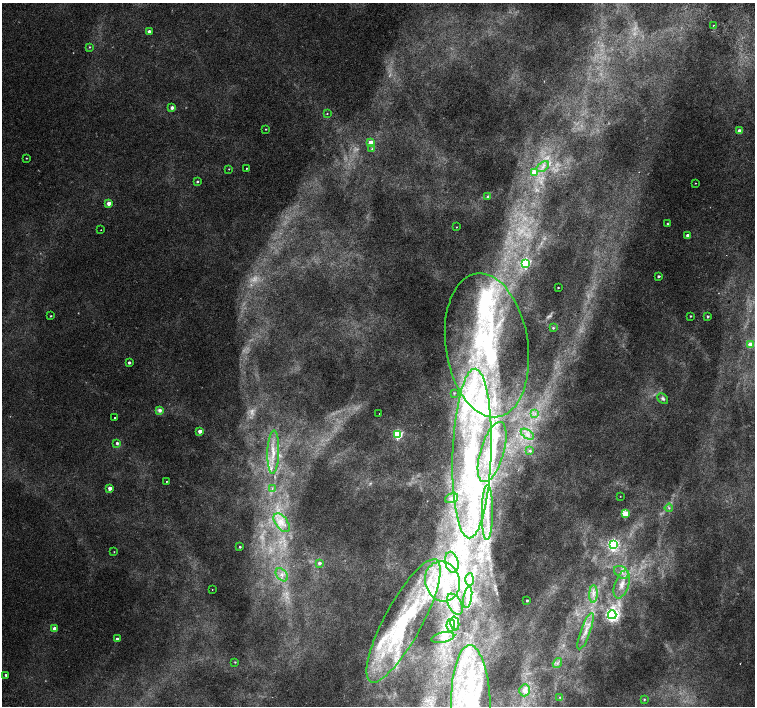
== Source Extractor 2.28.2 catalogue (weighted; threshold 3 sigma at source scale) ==
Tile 10 of 4 x 4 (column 2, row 3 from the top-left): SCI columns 1557-3062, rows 1671-3077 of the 6118 x 6093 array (HDU 1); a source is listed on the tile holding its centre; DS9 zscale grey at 2 x 2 block average (1 PNG px = mean of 2 x 2 image px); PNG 757 x 708 px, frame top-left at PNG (2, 3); each listed source drawn as its Kron ellipse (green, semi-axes under 4 px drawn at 4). Shown black and unused: <1% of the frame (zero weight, under 2 of 3 exposures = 3% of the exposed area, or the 3 px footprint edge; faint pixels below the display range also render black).
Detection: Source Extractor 2.28.2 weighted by HDU 2 'WHT'; one run over the whole footprint, this tile lists its part. Background 0.00744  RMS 0.0038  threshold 0.0172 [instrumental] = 3 sigma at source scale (4.5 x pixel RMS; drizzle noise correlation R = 1.50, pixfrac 1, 0.0396/0.0396 arcsec/px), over >= 5 px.
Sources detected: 118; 4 too faint to see at this stretch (2 x 2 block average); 2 inside a brighter object's white glare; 1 long thin detection or spike segment (spike, bleed or trail) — neither listed nor drawn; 26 inside a brighter listed object's ellipse — not listed separately; the other 85 listed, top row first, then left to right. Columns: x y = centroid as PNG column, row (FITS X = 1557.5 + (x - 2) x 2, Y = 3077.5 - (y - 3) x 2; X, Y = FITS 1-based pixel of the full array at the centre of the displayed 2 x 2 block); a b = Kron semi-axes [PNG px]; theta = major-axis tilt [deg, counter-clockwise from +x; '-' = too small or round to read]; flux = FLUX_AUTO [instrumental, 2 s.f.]
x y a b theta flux
713 25 2 2 - 0.56
149 31 2 2 - 3.8
89 47 3 3 - 0.73
172 108 3 2 - 3.8
327 114 2 2 - 0.67
266 129 2 2 - 0.48
740 131 2 2 - 7.4
371 143 3 3 - 18
372 149 3 3 - 0.87
26 158 2 2 - 0.49
543 167 7 4 35 3.8
247 168 2 2 - 0.71
229 169 2 2 - 0.45
534 172 3 3 - 17
197 182 2 2 - 1.2
695 183 2 2 - 0.74
488 197 2 2 - 3.3
109 203 3 2 - 10
667 224 2 2 - 0.84
456 227 2 2 - 0.41
101 230 2 2 - 0.48
688 236 2 2 - 7.8
526 263 4 3 - 90
658 276 2 2 - 1.8
558 287 2 2 - 1.7
51 316 2 2 - 0.74
690 316 2 2 - 0.81
708 316 2 2 - 1.6
553 328 3 3 - 1
750 344 3 3 - 16
487 345 72 41 -81 210
129 363 2 2 - 2.2
454 393 3 3 - 0.71
663 398 6 4 -42 1.9
160 410 4 4 - 3.5
379 414 2 2 - 0.31
535 414 4 2 - 1
115 418 2 2 - 0.7
200 431 2 2 - 7.8
398 434 3 3 - 61
527 434 7 3 -36 3.2
117 443 3 3 - 2.5
530 451 4 3 - 1.3
273 452 21 6 88 12
492 452 31 11 73 30
472 453 85 19 88 180
166 481 2 2 - 0.85
110 488 2 2 - 6.8
272 488 3 2 - 0.81
620 496 2 2 - 0.31
452 498 7 4 19 2.7
669 508 4 3 - 1.4
487 512 27 5 89 17
625 514 3 3 - 43
282 523 11 6 -53 8.1
613 545 4 3 - 140
240 547 2 2 - 1.2
114 552 2 2 - 0.42
452 562 11 6 -76 8.9
319 563 3 3 - 3.4
621 572 8 5 -35 4.8
282 575 7 5 -52 4.3
470 580 6 3 89 2.7
442 581 20 17 -71 42
622 584 15 7 71 8.6
212 589 2 2 - 0.43
593 594 9 4 86 4.5
468 597 11 3 80 4.6
527 600 2 2 - 1.7
455 604 11 6 -62 6.8
612 615 4 4 - 250
403 621 69 18 62 100
455 624 7 3 -77 2.1
451 625 6 3 87 2.8
54 629 3 3 - 13
586 631 19 5 70 8.9
443 638 12 5 12 4.1
117 639 2 2 - 3.7
235 662 2 2 - 0.62
557 663 5 2 - 1.5
6 675 2 2 - 1.5
524 690 6 5 - 8.1
560 697 3 2 - 0.7
644 699 3 2 - 0.88
471 705 60 19 -88 90
Isophote crosses this tile's border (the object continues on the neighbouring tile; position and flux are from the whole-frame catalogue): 1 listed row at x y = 471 705
Diffuse or blended objects may show on this block-average render without a row.